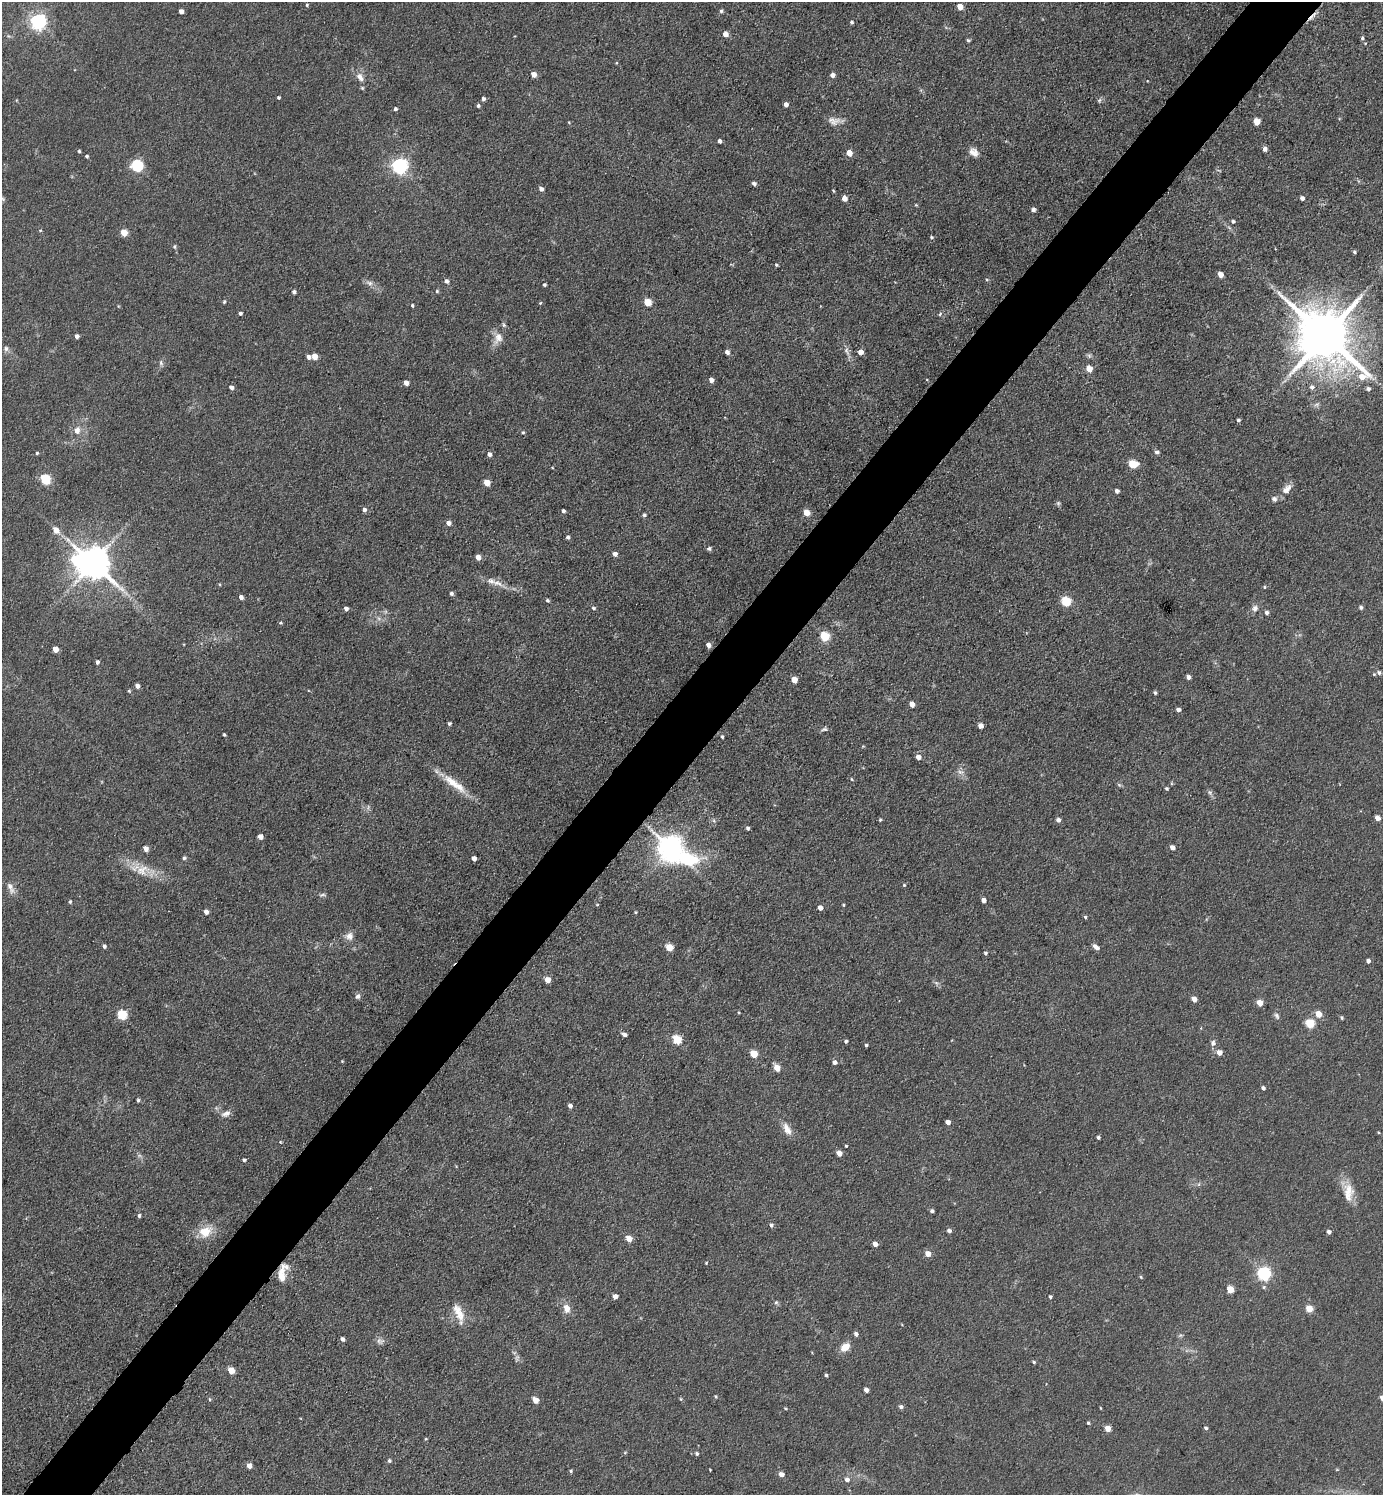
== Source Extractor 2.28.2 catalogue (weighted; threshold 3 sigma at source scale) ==
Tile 10 of 4 x 4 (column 2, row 3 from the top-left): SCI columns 1681-3061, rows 1496-2988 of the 5979 x 5977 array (HDU 1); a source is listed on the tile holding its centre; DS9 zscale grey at full resolution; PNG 1385 x 1497 px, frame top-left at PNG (2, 2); no overlay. Shown black and unused: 5% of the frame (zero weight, under 3 of 5 exposures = <1% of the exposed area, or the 3 px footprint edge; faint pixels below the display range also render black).
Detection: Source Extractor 2.28.2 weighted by HDU 2 'WHT'; one run over the whole footprint, this tile lists its part. Background 0.0607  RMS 0.0073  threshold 0.0326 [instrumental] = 3 sigma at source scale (4.5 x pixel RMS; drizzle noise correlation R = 1.50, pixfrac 1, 0.05/0.05 arcsec/px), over >= 5 px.
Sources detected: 249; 2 too faint to see at this stretch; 1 inside a brighter object's white glare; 1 cosmic-ray / hot-pixel residue — not listed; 3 inside a brighter listed object's ellipse — not listed separately; the other 242 listed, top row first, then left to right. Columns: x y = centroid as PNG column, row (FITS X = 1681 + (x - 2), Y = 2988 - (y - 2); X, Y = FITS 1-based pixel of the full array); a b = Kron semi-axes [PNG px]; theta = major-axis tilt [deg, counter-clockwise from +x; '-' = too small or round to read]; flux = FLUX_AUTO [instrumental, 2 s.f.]
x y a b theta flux
307 5 4 4 - 0.89
960 7 5 4 - 8.1
181 11 4 4 - 3.4
721 11 6 4 75 1.2
38 22 6 6 - 220
852 22 4 4 - 1.3
725 34 5 5 - 5.6
1362 38 5 4 - 1.4
968 40 5 4 - 1.1
534 74 5 4 - 5.4
832 75 4 4 - 3.9
360 77 12 8 -54 5.2
278 97 3 3 - 1.1
483 99 4 4 - 2
1099 100 7 5 68 1.4
786 104 4 4 - 3.4
478 106 4 4 - 1.6
395 109 4 4 - 1.3
834 121 18 10 -11 5.9
1257 121 5 5 - 13
719 141 4 3 - 2.1
1265 149 5 5 - 3.2
79 151 3 3 - 0.92
974 152 14 9 -39 5.6
849 153 5 5 - 7.9
87 156 4 4 - 1.1
137 166 6 6 - 79
399 166 6 6 - 230
754 183 4 3 - 2.3
541 189 5 4 - 2.9
844 198 5 4 - 5.8
1302 198 4 4 - 2.8
3 199 6 4 -46 1
1033 210 5 4 - 2.4
1233 221 4 4 - 1.6
40 230 4 4 - 0.76
124 233 5 4 - 13
931 237 5 4 - 1.1
174 247 6 5 - 1.2
1355 252 5 4 - 1.1
776 265 4 3 - 0.93
1220 275 5 4 - 7.4
987 280 5 3 - 0.68
447 281 5 5 - 2.3
369 283 11 7 -27 3.3
544 285 4 3 - 1.2
437 291 4 4 - 1.1
294 292 4 4 - 1.8
224 302 5 3 - 0.91
647 302 5 5 - 16
540 303 4 4 - 0.77
412 305 4 3 - 0.98
118 306 5 3 - 0.57
240 313 4 4 - 1.6
940 314 6 4 46 1.1
77 336 4 4 - 2.9
1325 336 18 13 -47 5300
498 338 18 11 69 8
6 348 8 7 - 2.2
847 351 14 5 -68 3.4
727 352 4 4 - 3.1
860 352 4 4 - 5.9
315 356 5 4 - 7.6
1089 356 7 5 -47 1.5
308 357 4 4 - 2.9
161 363 9 5 -77 1.7
1089 369 5 4 - 11
711 380 5 4 - 3.1
406 383 4 4 - 4.6
231 387 5 5 - 2.4
1312 387 6 6 - 2.5
1368 389 5 4 - 1.9
1317 404 8 4 30 1.7
1238 420 4 4 - 1.5
77 430 9 8 - 5.4
523 432 5 4 - 1
1156 452 5 4 - 2.1
37 453 4 3 - 0.86
489 454 5 4 - 2.5
1133 464 6 5 - 25
45 479 6 5 - 37
487 483 5 4 - 9.9
1287 489 15 9 48 6.1
1117 491 4 4 - 2.2
1274 499 7 6 - 2.4
1058 503 6 6 - 1.2
364 510 5 5 - 2.4
563 511 4 3 - 1.7
806 512 5 4 - 11
644 515 4 4 - 1.3
448 523 4 4 - 4
56 530 6 5 - 7.3
568 537 5 4 - 1.5
709 548 6 5 - 1.5
615 554 5 4 - 3
478 557 5 4 - 4.5
92 563 10 9 - 1700
498 583 20 8 -22 6.6
1264 587 4 4 - 0.88
451 594 5 4 - 1.6
241 597 4 4 - 3.1
547 600 5 4 - 1.2
1066 601 5 5 - 45
1361 607 4 4 - 1.7
594 608 6 4 -16 1.1
1255 608 9 7 49 3.4
346 609 4 4 - 2.7
1267 612 5 4 - 2
280 623 4 3 - 0.96
825 636 5 5 - 38
708 645 5 4 - 3.5
55 649 5 4 - 7.1
97 662 4 4 - 2.2
1379 672 5 5 - 1.8
1374 674 4 3 - 0.8
1188 677 4 4 - 3.2
794 680 5 4 - 8.9
137 686 4 4 - 3.8
129 691 6 4 -45 0.91
1155 693 4 3 - 1.4
912 704 5 4 - 6.4
1178 710 4 4 - 2.9
449 723 4 4 - 1.4
981 726 4 4 - 4.6
824 729 10 5 15 1.8
224 734 3 3 - 0.97
722 737 4 3 - 1.1
918 757 5 5 - 4.3
960 772 10 5 -26 2.7
852 779 4 3 - 0.78
454 784 40 10 -36 17
1166 788 4 4 - 1.2
1210 792 8 6 -69 1.8
1377 818 4 4 - 4.9
880 820 5 4 - 0.88
1058 820 4 4 - 3
748 828 4 3 - 1.6
260 837 4 4 - 4.4
1172 847 5 4 - 3.8
146 849 5 4 - 5
671 849 14 8 -32 810
184 858 5 5 - 1.3
474 858 4 4 - 3.6
142 870 22 17 1 15
904 885 4 4 - 0.81
11 888 19 7 -65 4.6
322 895 10 4 6 1.4
983 900 4 4 - 4.1
70 901 5 5 - 1.1
843 905 4 3 - 0.7
820 908 4 4 - 4.3
206 912 4 4 - 3.5
635 912 5 3 - 0.72
1085 917 4 4 - 1
349 936 11 10 - 4.7
104 946 5 5 - 1.9
669 947 5 5 - 17
1096 947 9 5 -35 3
985 953 4 3 - 1.2
1368 961 4 4 - 2.7
547 980 4 4 - 9.2
936 983 9 3 -45 1.6
358 996 7 5 73 2.4
1194 999 5 4 - 5.6
1260 1003 5 4 - 9.4
1318 1014 5 5 - 11
122 1015 5 5 - 42
1277 1016 9 6 -59 2
1342 1018 4 3 - 1
1310 1023 5 5 - 32
625 1035 6 4 -24 2.3
677 1040 5 5 - 31
846 1041 4 4 - 1.3
1213 1043 9 7 70 2.6
866 1045 3 3 - 1.4
1219 1052 5 5 - 5.3
754 1054 5 5 - 19
342 1061 3 3 - 0.56
835 1062 5 4 - 3
777 1068 5 4 - 11
1263 1088 4 3 - 2.2
138 1100 4 3 - 1.4
570 1106 4 4 - 3
226 1113 13 8 24 3.9
948 1122 4 4 - 4.9
787 1129 18 8 -60 6.4
1378 1132 4 3 - 0.65
1098 1137 4 3 - 1.5
280 1142 5 3 - 0.6
846 1146 3 3 - 0.7
839 1153 4 4 - 7.1
244 1160 4 3 - 1.5
1199 1184 6 4 71 1.1
1348 1192 26 13 -88 13
932 1211 4 4 - 1.8
139 1216 4 4 - 1.7
771 1225 5 4 - 1.8
949 1231 5 4 - 2.4
205 1232 19 14 27 14
1329 1232 4 4 - 2.5
629 1239 5 4 - 9.7
875 1244 4 4 - 5.2
928 1254 5 4 - 7.7
706 1263 3 3 - 0.66
282 1272 25 10 76 11
1264 1274 6 6 - 130
1141 1277 4 4 - 0.81
1264 1287 6 5 - 1.3
1230 1289 5 4 - 15
615 1296 4 4 - 4.2
1050 1297 4 3 - 1.2
776 1302 5 5 - 1.2
566 1308 10 7 -72 7
1309 1309 5 5 - 14
459 1312 28 11 -66 12
856 1334 5 5 - 2.1
342 1339 5 4 - 2.1
380 1341 11 8 -18 2.9
845 1347 7 6 - 14
517 1358 10 5 78 1.8
1034 1362 4 3 - 1.1
231 1371 5 4 - 14
826 1375 4 4 - 1.2
866 1390 4 4 - 3.5
716 1396 4 4 - 0.84
210 1399 6 3 -71 0.81
681 1399 5 4 - 0.83
535 1400 5 4 - 9.4
901 1407 5 4 - 2
1100 1408 4 2 - 0.56
1088 1423 4 4 - 1
1108 1428 5 4 - 8.2
1206 1428 4 3 - 1.4
426 1439 4 4 - 0.66
625 1453 5 4 - 0.82
697 1454 4 4 - 1.3
389 1461 5 5 - 1.4
249 1466 4 4 - 6.1
710 1470 2 2 - 0.55
571 1471 4 4 - 1.1
781 1474 5 4 - 5.1
847 1480 6 6 - 3.3
Overlapping masked pixels (flux is a lower limit): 1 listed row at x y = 282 1272